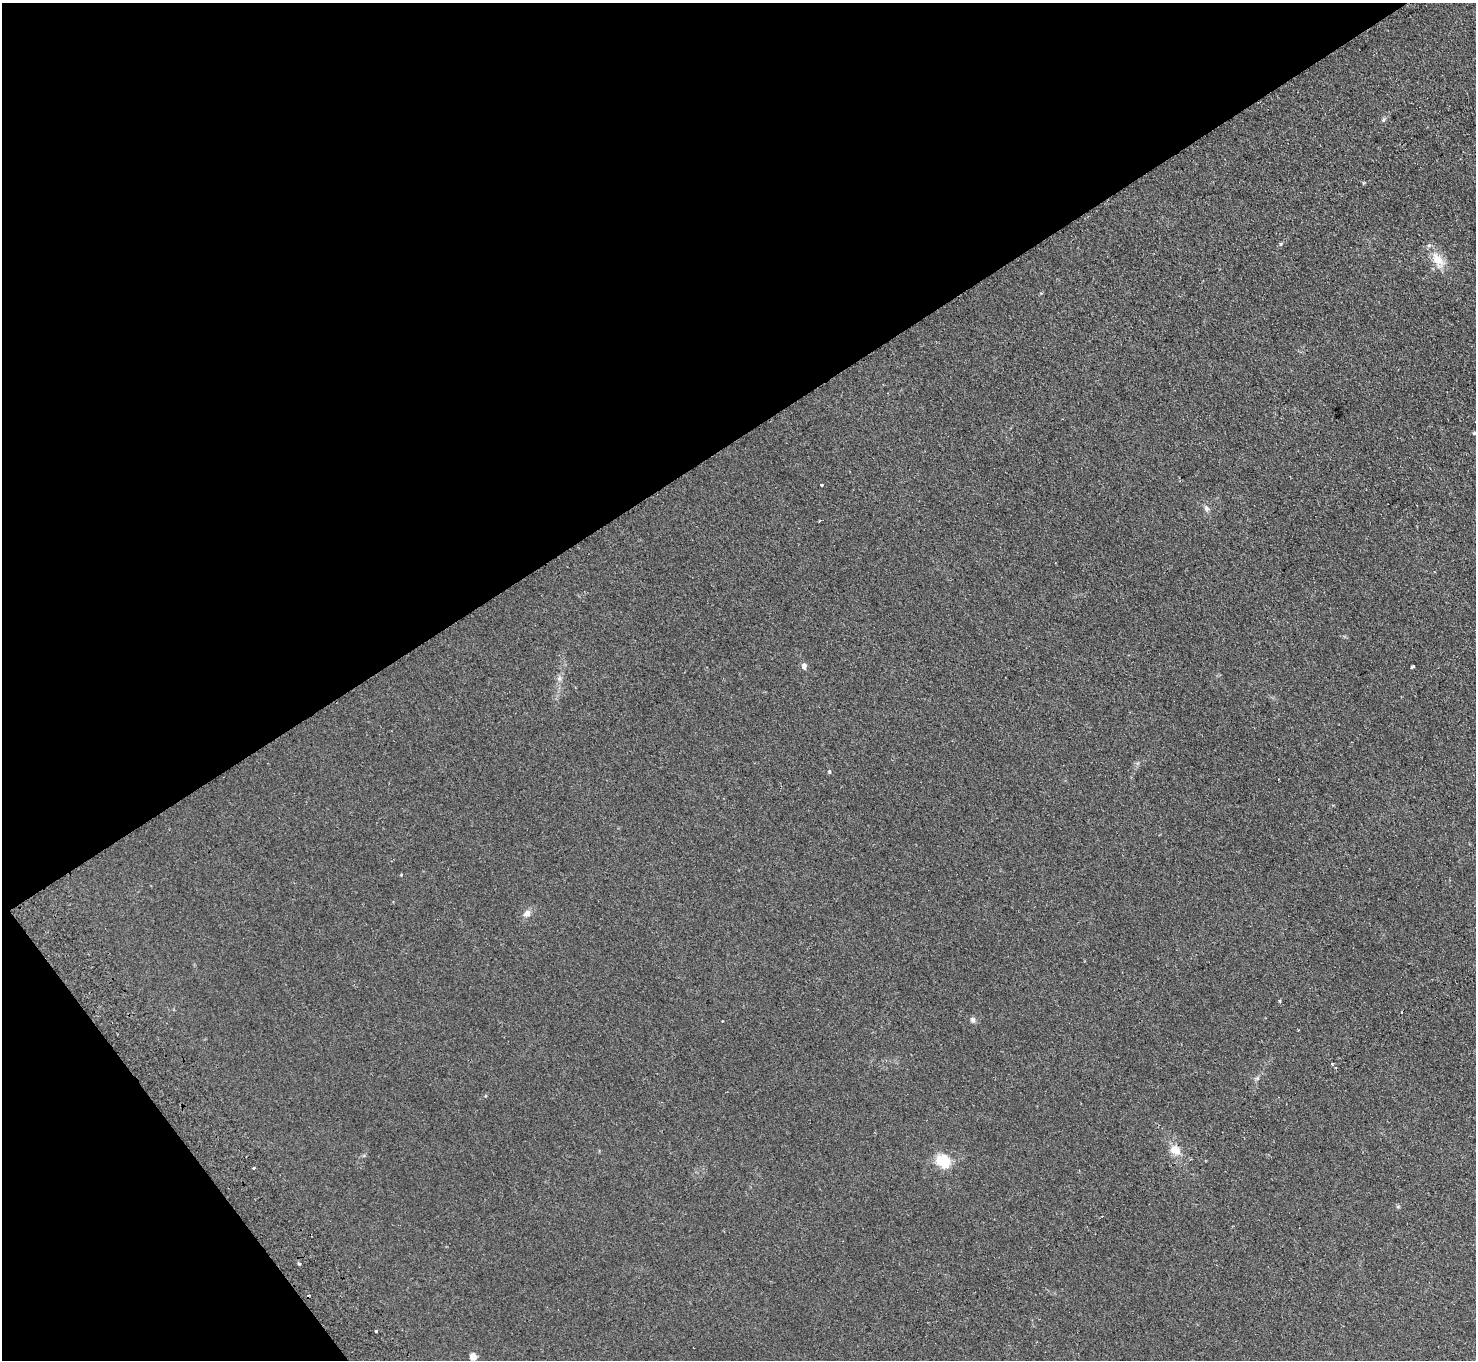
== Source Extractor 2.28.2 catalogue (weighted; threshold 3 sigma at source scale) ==
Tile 5 of 4 x 4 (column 1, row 2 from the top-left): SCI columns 50-1523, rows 3050-4407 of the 5994 x 5961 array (HDU 1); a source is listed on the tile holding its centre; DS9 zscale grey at full resolution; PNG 1478 x 1362 px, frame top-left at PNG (2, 3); no overlay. Shown black and unused: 36% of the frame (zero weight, under 2 of 3 exposures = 3% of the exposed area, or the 3 px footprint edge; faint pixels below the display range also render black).
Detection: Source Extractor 2.28.2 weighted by HDU 2 'WHT'; one run over the whole footprint, this tile lists its part. Background 0.123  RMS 0.0096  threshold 0.0431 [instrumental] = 3 sigma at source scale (4.5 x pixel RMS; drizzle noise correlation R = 1.50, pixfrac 1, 0.05/0.05 arcsec/px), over >= 5 px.
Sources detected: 22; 1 cosmic-ray / hot-pixel residue — not listed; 1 inside a brighter listed object's ellipse — not listed separately; the other 20 listed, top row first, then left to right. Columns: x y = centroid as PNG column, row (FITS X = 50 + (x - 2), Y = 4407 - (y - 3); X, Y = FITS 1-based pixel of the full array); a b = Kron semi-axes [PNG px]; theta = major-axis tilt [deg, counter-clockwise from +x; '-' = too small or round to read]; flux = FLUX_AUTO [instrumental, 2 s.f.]
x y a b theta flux
1383 120 6 4 45 1.4
1281 244 5 3 - 0.95
1438 260 25 13 -57 16
1474 433 4 4 - 1
821 485 3 2 - 1.1
1206 508 8 6 -65 2.7
804 666 7 5 -83 3.7
1413 666 3 3 - 1.5
829 772 4 4 - 1.7
401 875 5 3 - 0.74
527 913 9 7 46 4.8
1280 1001 4 3 - 0.96
972 1020 8 6 -60 2.4
1332 1064 3 3 - 1
1175 1150 14 11 -42 10
943 1161 19 16 -46 21
254 1168 3 3 - 2.5
299 1264 4 3 - 1.1
376 1331 3 3 - 4.7
473 1357 5 4 - 18